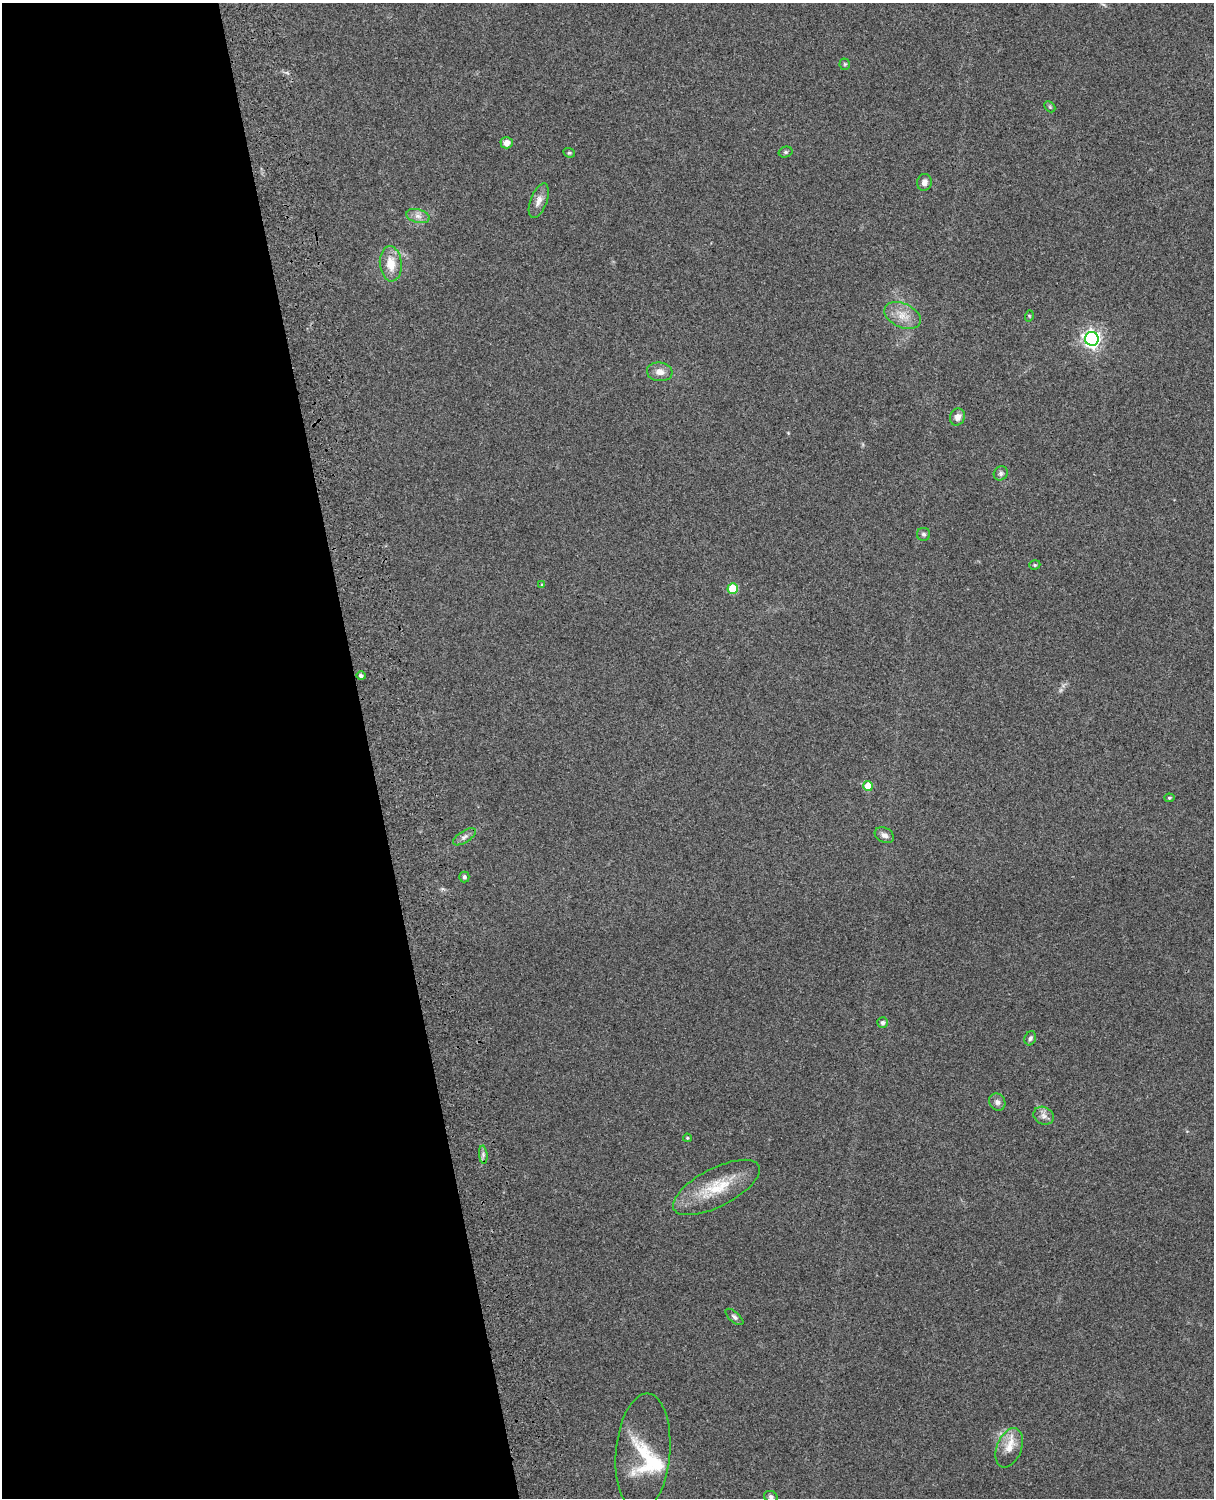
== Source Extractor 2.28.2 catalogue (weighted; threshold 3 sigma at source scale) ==
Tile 5 of 4 x 3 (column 1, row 2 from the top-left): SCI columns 119-1330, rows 1660-3155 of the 5089 x 4927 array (HDU 1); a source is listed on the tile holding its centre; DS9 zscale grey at full resolution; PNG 1216 x 1500 px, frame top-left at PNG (2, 3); each listed source drawn as its Kron ellipse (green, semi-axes under 4 px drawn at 4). Shown black and unused: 30% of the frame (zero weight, under 3 of 4 exposures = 6% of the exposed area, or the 3 px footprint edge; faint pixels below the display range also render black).
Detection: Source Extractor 2.28.2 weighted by HDU 2 'WHT'; one run over the whole footprint, this tile lists its part. Background 0.277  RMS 0.0091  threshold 0.0411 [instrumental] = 3 sigma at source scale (4.5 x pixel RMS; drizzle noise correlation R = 1.50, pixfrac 1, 0.05/0.05 arcsec/px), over >= 5 px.
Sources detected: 39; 1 too faint to see at this stretch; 1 inside a brighter object's white glare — neither listed nor drawn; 1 inside a brighter listed object's ellipse — not listed separately; the other 36 listed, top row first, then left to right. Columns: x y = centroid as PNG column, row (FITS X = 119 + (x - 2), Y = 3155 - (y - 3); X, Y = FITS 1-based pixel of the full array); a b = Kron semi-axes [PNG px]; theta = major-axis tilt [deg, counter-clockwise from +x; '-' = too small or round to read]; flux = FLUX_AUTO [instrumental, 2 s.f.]
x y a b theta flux
845 64 5 5 - 1.3
1050 107 6 4 -46 1.3
507 143 6 5 - 6.2
786 152 7 5 15 1.8
569 153 6 4 -19 1.3
924 182 8 7 - 4.8
539 201 18 8 69 6.7
418 216 12 6 -15 5
391 264 18 11 -85 15
903 316 19 12 -25 13
1029 316 6 3 73 0.89
1092 339 7 7 - 350
660 372 13 9 -6 7
957 417 9 7 66 5
1001 473 7 6 - 2.4
924 534 7 6 - 2.2
1035 565 6 4 19 1.3
542 585 4 4 - 1.2
733 589 5 5 - 30
361 676 4 4 - 2.5
868 786 5 5 - 19
1169 798 5 4 - 1.3
884 835 10 7 -28 4.1
464 837 13 6 33 3.5
464 877 5 5 - 2.2
882 1022 5 5 - 2.3
1030 1038 7 5 69 2.3
997 1102 9 7 -54 3.6
1044 1116 10 8 -26 4.8
687 1138 4 3 - 1
483 1155 9 3 -85 2.6
716 1187 48 19 27 36
734 1317 11 5 -41 2.5
1009 1448 20 12 69 14
643 1452 59 27 85 46
771 1497 7 5 -26 2